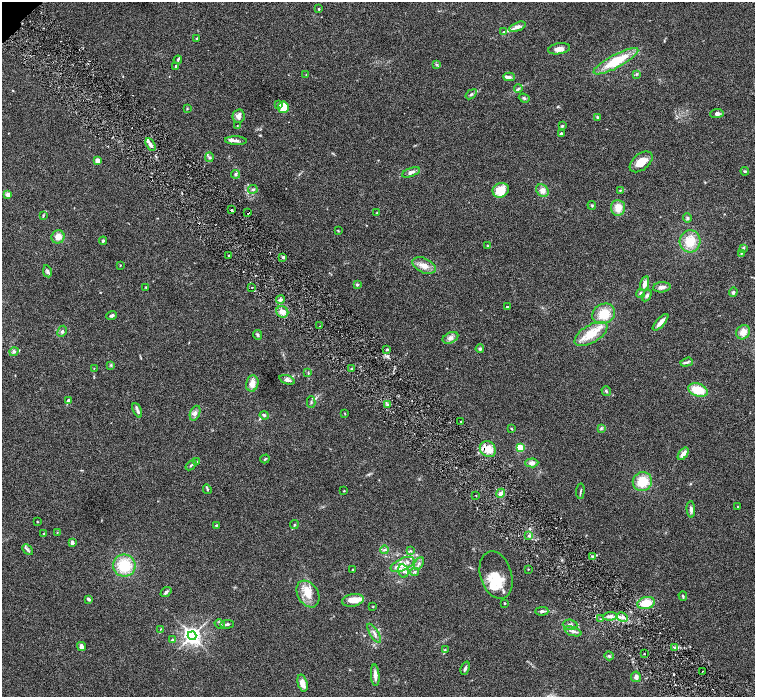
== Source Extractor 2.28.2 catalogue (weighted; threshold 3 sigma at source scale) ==
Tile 6 of 4 x 4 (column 2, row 2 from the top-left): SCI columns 1511-3015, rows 3084-4472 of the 6027 x 6025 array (HDU 1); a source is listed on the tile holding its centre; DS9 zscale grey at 2 x 2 block average (1 PNG px = mean of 2 x 2 image px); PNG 757 x 699 px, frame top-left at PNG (2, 2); each listed source drawn as its Kron ellipse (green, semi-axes under 4 px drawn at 4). Shown black and unused: <1% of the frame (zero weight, under 3 of 6 exposures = <1% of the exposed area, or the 3 px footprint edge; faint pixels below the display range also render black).
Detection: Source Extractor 2.28.2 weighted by HDU 2 'WHT'; one run over the whole footprint, this tile lists its part. Background 0.039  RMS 0.0033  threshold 0.0137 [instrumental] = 3 sigma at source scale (4.09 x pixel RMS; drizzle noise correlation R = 1.36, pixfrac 0.8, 0.05/0.05 arcsec/px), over >= 5 px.
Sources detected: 181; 4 cosmic-ray / hot-pixel residue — neither listed nor drawn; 15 inside a brighter listed object's ellipse — not listed separately; the other 162 listed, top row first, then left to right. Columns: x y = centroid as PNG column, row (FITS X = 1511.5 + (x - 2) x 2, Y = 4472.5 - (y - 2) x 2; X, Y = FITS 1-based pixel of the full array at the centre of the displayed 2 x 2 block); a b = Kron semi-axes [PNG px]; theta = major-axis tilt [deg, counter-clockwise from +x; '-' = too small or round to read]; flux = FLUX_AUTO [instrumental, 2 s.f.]
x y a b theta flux
319 9 3 3 - 0.49
517 27 9 4 21 3.1
504 32 3 2 - 0.55
197 39 3 3 - 0.71
559 49 11 5 10 4.4
178 60 4 3 - 0.79
616 61 25 6 28 23
436 64 3 2 - 0.66
176 67 3 3 - 1.3
637 74 3 3 - 0.8
306 75 3 2 - 0.35
509 77 6 3 -3 2.4
518 89 4 2 - 0.86
471 94 6 3 36 1.3
524 98 5 3 - 0.98
279 104 4 3 - 1.2
283 107 6 5 - 16
187 109 3 2 - 0.48
717 113 6 4 7 2
239 116 7 6 - 3.4
598 117 4 3 - 0.95
237 126 3 2 - 0.34
562 126 3 3 - 0.83
561 133 4 3 - 0.98
236 141 11 4 -2 3
150 145 7 3 -58 2.5
209 157 4 3 - 0.96
97 161 3 2 - 10
641 162 13 8 39 9.2
745 171 4 3 - 0.77
411 172 9 4 19 2.5
235 174 4 4 - 1.3
253 189 5 3 - 1.2
501 190 8 7 - 15
620 190 3 2 - 0.5
542 191 7 5 -43 3.8
8 194 4 3 - 3.9
592 205 4 3 - 0.77
618 208 8 7 - 6.8
232 210 2 2 - 0.78
248 213 2 2 - 1.5
377 213 3 2 - 0.48
43 215 3 2 - 0.59
687 218 4 3 - 1
338 231 3 2 - 0.4
58 237 7 6 - 6.1
103 241 4 3 - 0.96
690 241 11 10 - 13
488 246 3 2 - 0.43
743 248 3 2 - 0.66
741 253 4 2 - 0.49
229 255 3 2 - 0.69
283 257 3 3 - 1
120 265 3 2 - 0.37
424 265 12 7 -24 5.4
47 271 6 4 -79 1.8
357 284 3 3 - 1.3
645 284 7 4 75 3.9
146 287 3 3 - 0.53
252 287 2 2 - 0.53
662 287 8 5 4 2.8
733 292 4 4 - 1.3
641 293 4 4 - 1.4
647 295 6 3 59 1.6
280 299 4 3 - 1.5
507 307 2 2 - 0.4
282 312 6 5 - 4.1
604 314 12 10 30 13
112 316 5 3 - 1.4
660 322 10 3 48 4.9
320 326 2 2 - 0.29
62 331 6 4 63 1.6
743 332 7 6 - 5.6
591 334 18 9 31 15
258 335 5 4 - 1.1
450 338 8 5 24 3
480 349 4 4 - 1.2
387 350 4 2 - 0.82
14 352 5 4 - 1.8
687 362 6 3 17 1.5
111 365 4 3 - 0.74
94 368 2 2 - 0.28
352 368 2 2 - 0.59
308 372 3 2 - 0.44
287 380 8 3 -19 2.2
252 383 8 6 77 5.4
698 390 10 6 -18 14
606 391 5 3 - 0.91
68 401 4 3 - 2.1
311 402 6 2 -90 0.79
387 405 4 2 - 0.74
137 410 7 3 -66 1.7
195 413 8 5 68 2.6
345 413 3 2 - 0.35
264 415 4 3 - 1.2
461 421 2 2 - 0.34
601 428 4 3 - 0.8
511 429 3 2 - 0.52
520 448 3 3 - 37
488 449 9 7 -41 9.5
683 454 7 4 53 4.1
265 459 4 3 - 0.73
197 461 3 2 - 0.55
532 463 6 4 4 2.9
191 465 6 2 40 0.93
642 482 10 9 - 14
207 489 5 2 - 0.72
344 491 2 2 - 0.52
580 491 7 2 86 0.95
500 493 5 4 - 2.3
476 495 2 2 - 0.6
738 507 2 2 - 0.44
691 509 8 3 -86 2
37 522 3 2 - 0.3
217 525 4 2 - 0.71
294 525 4 3 - 0.87
57 532 3 2 - 0.26
44 534 4 2 - 0.61
529 535 3 3 - 0.93
72 543 2 2 - 5.2
27 550 6 3 -46 1.2
385 550 4 3 - 1
411 551 4 3 - 0.84
592 556 4 3 - 1.3
419 563 7 3 63 1.6
124 565 11 11 - 20
402 565 13 6 25 6.1
353 569 2 2 - 0.8
528 569 3 2 - 0.33
403 571 7 5 -74 2.7
414 572 4 3 - 0.92
496 575 24 15 -73 15
166 592 6 3 39 1.6
308 594 14 10 -57 9.5
683 596 4 3 - 1
88 599 4 3 - 2
353 600 11 6 10 7.2
505 603 2 2 - 0.93
646 603 9 6 11 11
373 607 2 2 - 0.36
542 611 6 3 1 1.8
610 616 7 4 4 2.4
622 617 6 4 -31 2
600 619 2 2 - 0.47
220 624 5 3 - 0.91
227 624 7 3 4 1.3
570 625 7 5 -3 2.1
161 629 3 2 - 0.3
573 631 9 4 -18 2.3
374 633 11 3 -58 2.3
192 636 4 4 - 360
172 640 4 3 - 0.77
81 647 4 3 - 3.9
675 647 3 2 - 0.65
445 649 3 3 - 0.66
644 654 2 2 - 0.39
609 656 5 3 - 0.95
465 668 7 3 70 1.4
703 671 2 2 - 0.31
375 675 11 3 -86 4.4
636 677 5 5 - 1.9
302 683 9 5 -75 4.8
Overlapping masked pixels (flux is a lower limit): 1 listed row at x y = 248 213
Diffuse or blended objects may show on this block-average render without a row.